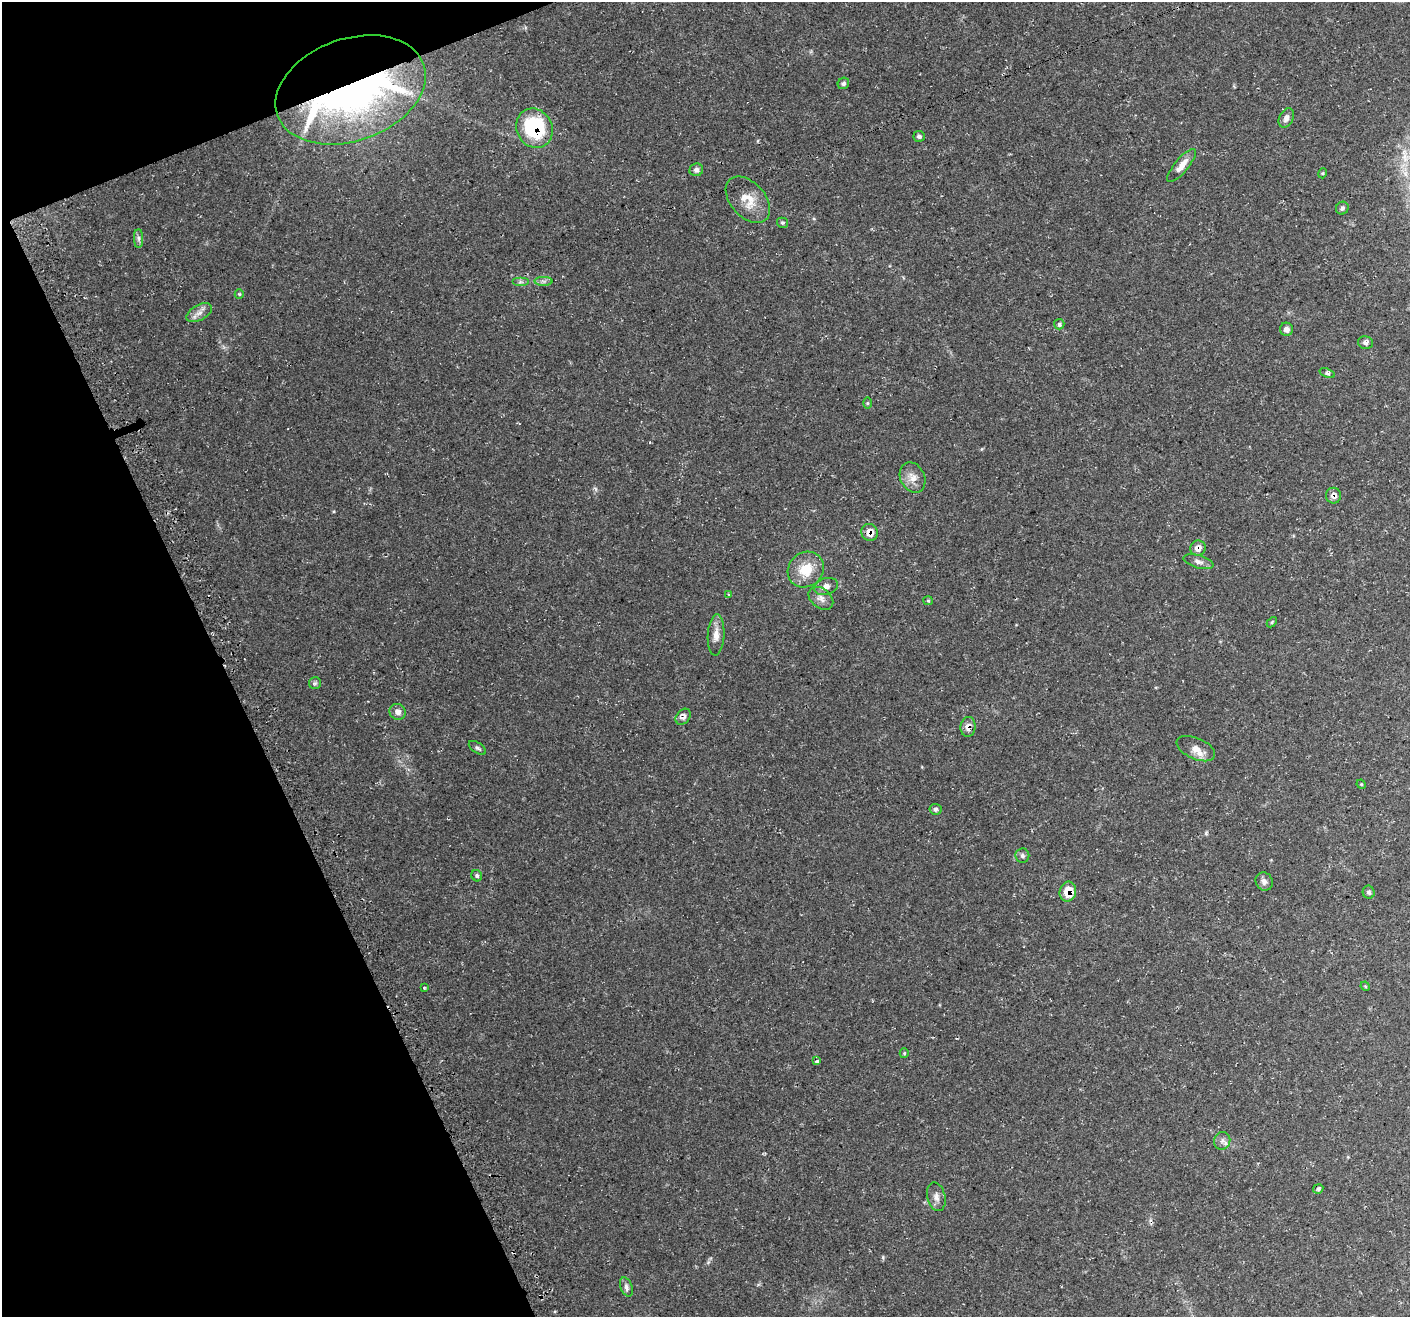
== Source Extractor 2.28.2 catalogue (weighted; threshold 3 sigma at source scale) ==
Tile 5 of 4 x 4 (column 1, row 2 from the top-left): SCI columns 31-1438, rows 2733-4047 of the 5696 x 5522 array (HDU 1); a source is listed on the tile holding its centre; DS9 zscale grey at full resolution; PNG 1412 x 1319 px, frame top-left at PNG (2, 2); each listed source drawn as its Kron ellipse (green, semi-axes under 4 px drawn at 4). Shown black and unused: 19% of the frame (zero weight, under 3 of 4 exposures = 3% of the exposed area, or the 3 px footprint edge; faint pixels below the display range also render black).
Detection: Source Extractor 2.28.2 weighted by HDU 2 'WHT'; one run over the whole footprint, this tile lists its part. Background 0.0483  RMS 0.0041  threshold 0.0182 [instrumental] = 3 sigma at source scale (4.5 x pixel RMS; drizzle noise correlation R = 1.50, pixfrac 1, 0.0396/0.0396 arcsec/px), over >= 5 px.
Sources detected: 56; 1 inside a brighter object's white glare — neither listed nor drawn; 1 inside a brighter listed object's ellipse — not listed separately; the other 54 listed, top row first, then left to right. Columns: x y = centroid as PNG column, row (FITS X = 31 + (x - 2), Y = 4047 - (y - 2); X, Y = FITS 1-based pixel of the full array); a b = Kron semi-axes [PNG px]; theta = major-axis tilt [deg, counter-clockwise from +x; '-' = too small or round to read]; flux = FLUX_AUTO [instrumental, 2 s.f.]
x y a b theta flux
843 83 6 5 - 0.85
351 90 77 51 19 150
1286 118 10 7 64 1.9
534 128 20 17 -62 35
919 136 5 5 - 1
1182 165 20 7 50 3.9
696 170 7 6 - 1.3
1323 173 5 3 - 0.36
748 200 27 17 -48 7.9
1342 208 7 6 - 1
782 223 6 5 - 0.63
139 238 9 4 -90 1.1
543 281 9 4 -1 1.1
520 282 8 4 0 0.86
239 294 5 4 - 0.42
199 313 14 7 29 2.5
1059 324 5 5 - 0.74
1286 329 6 6 - 1.9
1366 343 8 6 -13 1.2
1327 373 8 4 -20 0.86
867 403 6 4 90 0.44
913 477 16 12 -64 3.8
1333 496 8 7 - 1.9
869 532 8 8 - 4.3
1198 548 8 7 - 2.8
1198 562 15 6 -16 1.9
806 570 19 17 42 9.2
826 586 12 8 16 2.4
729 594 3 2 - 0.31
821 598 14 9 -38 2.6
928 601 5 4 - 0.48
1272 622 6 3 46 0.5
716 635 20 8 87 3.5
315 683 6 6 - 0.76
398 712 8 7 - 2.1
683 717 9 6 52 2.1
968 727 10 7 83 2.8
477 748 10 5 -33 0.93
1196 749 20 10 -24 4.1
1361 784 5 4 - 0.36
935 809 6 5 - 0.86
1022 856 7 7 - 1
477 876 6 5 - 0.81
1264 882 9 8 - 1.7
1068 892 10 8 76 7.8
1369 892 6 6 - 0.82
1365 986 5 4 - 0.37
424 988 3 2 - 0.4
904 1053 5 4 - 0.44
817 1061 4 3 - 1.1
1222 1141 9 8 - 1.6
1318 1189 5 4 - 0.83
936 1197 14 9 -76 2.3
626 1287 10 6 -69 1.4
Overlapping masked pixels (flux is a lower limit): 8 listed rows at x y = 351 90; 534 128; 1333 496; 869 532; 1198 548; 683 717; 968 727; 1068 892